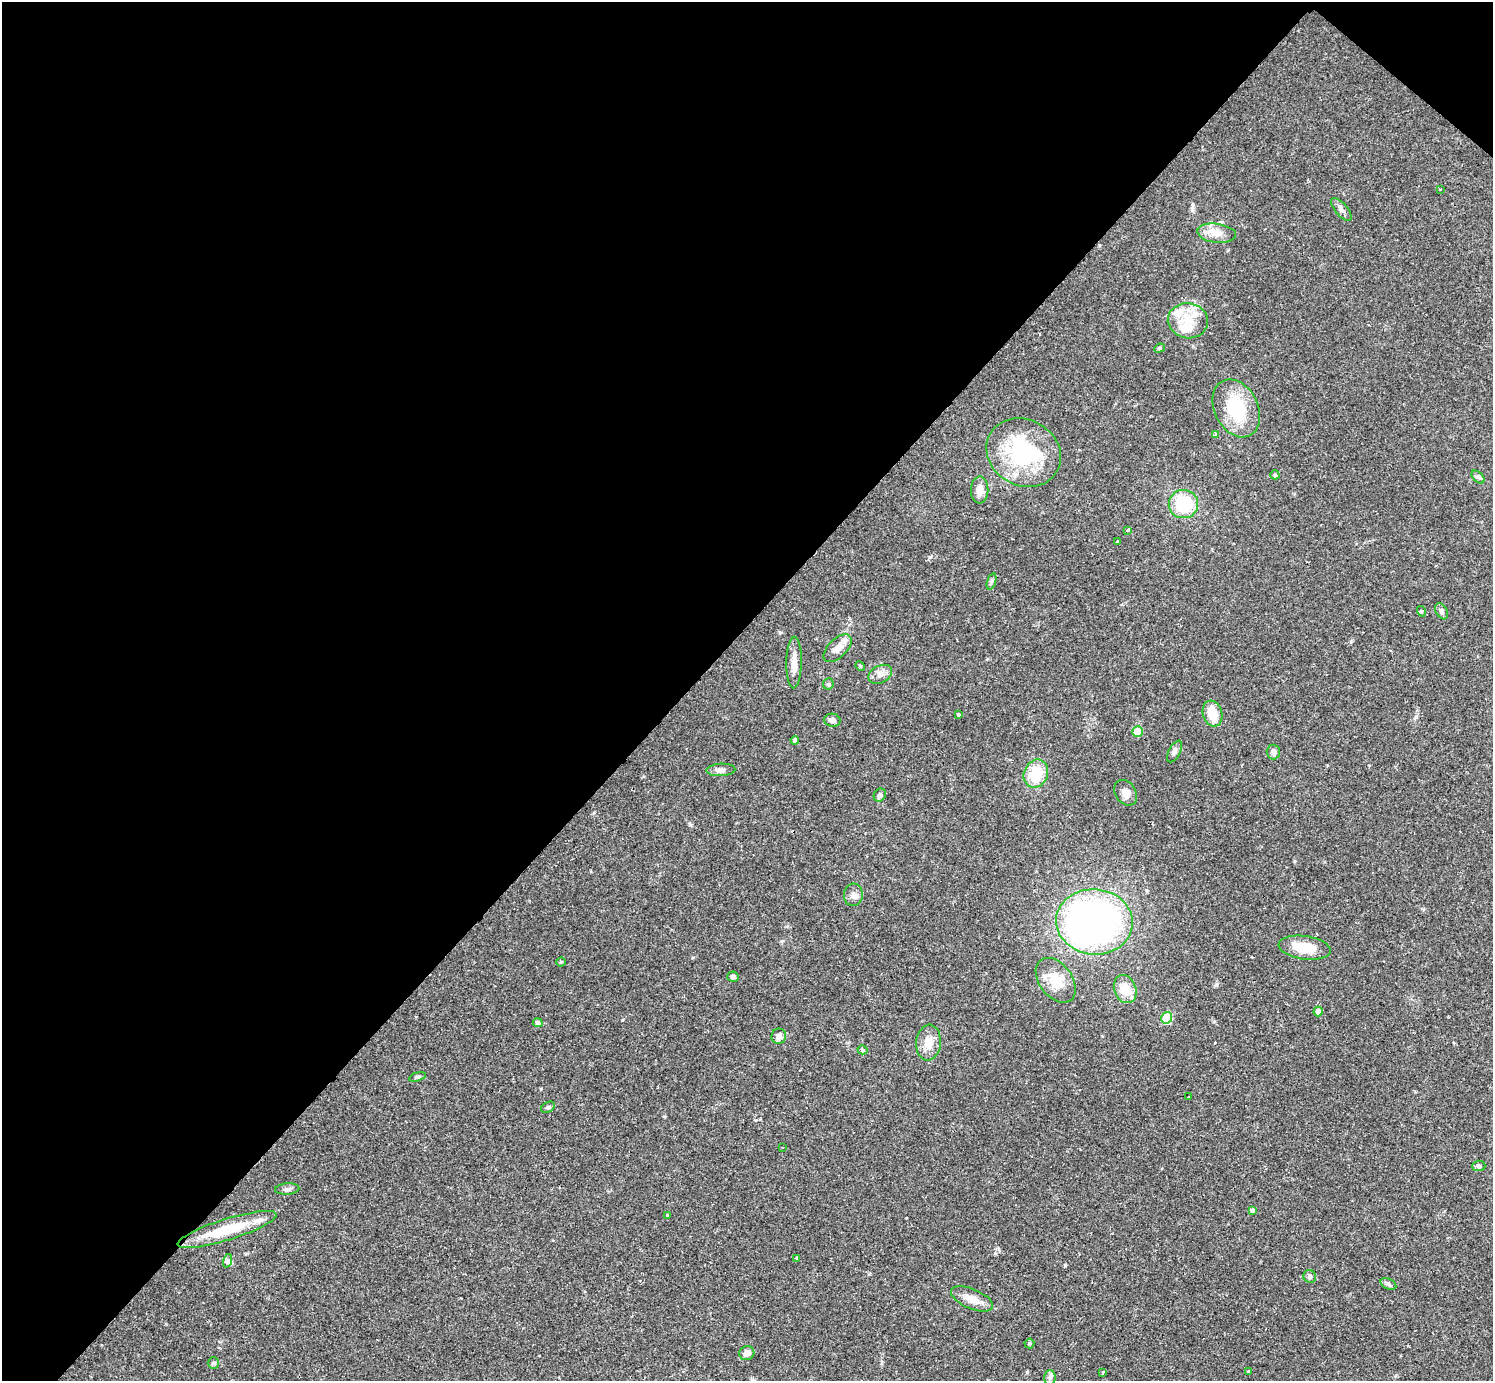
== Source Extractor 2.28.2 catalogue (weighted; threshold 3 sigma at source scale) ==
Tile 2 of 4 x 4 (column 2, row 1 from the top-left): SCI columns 1493-2983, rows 4433-5811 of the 5978 x 5982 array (HDU 1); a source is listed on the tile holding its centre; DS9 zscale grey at full resolution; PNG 1495 x 1383 px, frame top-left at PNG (2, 2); each listed source drawn as its Kron ellipse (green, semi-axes under 4 px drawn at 4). Shown black and unused: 47% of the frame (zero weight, under 2 of 3 exposures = <1% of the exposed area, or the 3 px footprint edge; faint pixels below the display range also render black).
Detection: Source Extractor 2.28.2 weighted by HDU 2 'WHT'; one run over the whole footprint, this tile lists its part. Background 0.061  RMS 0.0054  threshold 0.0243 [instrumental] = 3 sigma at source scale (4.5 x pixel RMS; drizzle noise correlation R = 1.50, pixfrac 1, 0.05/0.05 arcsec/px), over >= 5 px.
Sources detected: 72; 1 inside a brighter object's white glare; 2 cosmic-ray / hot-pixel residue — neither listed nor drawn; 3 inside a brighter listed object's ellipse — not listed separately; the other 66 listed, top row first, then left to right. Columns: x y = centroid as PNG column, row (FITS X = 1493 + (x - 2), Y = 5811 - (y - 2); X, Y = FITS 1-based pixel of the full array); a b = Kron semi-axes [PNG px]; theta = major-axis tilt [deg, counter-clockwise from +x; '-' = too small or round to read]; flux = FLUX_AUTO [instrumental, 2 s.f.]
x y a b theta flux
1440 189 4 2 - 0.44
1341 209 14 6 -50 2.5
1217 233 19 9 -7 5.7
1188 321 20 17 -8 13
1159 348 5 4 - 0.82
1236 408 30 21 -64 28
1215 435 3 3 - 2.3
1024 453 38 33 -30 51
1275 475 4 4 - 0.74
1478 477 8 4 -45 1.2
980 490 13 8 88 4
1183 504 14 14 - 25
1127 530 4 3 - 1.4
1117 541 3 3 - 1.1
992 581 8 3 71 0.99
1421 611 5 3 - 0.5
1442 611 8 5 -61 1.4
838 648 17 9 44 4.8
794 663 26 7 89 5.2
860 666 5 4 - 0.63
880 674 12 8 27 3.2
828 684 5 5 - 0.82
1213 714 13 9 -72 9.6
958 715 3 3 - 1.2
832 720 8 6 -12 2.1
1138 732 5 5 - 12
795 740 4 4 - 1.8
1175 752 12 5 63 1.6
1273 752 7 6 - 1.8
721 770 14 6 3 2.3
1036 774 14 11 68 15
1126 793 14 10 -56 3.8
880 795 7 5 57 1.7
853 895 11 9 84 3.2
1094 922 38 32 -5 210
1305 948 26 11 -8 14
561 962 4 4 - 0.59
733 977 5 5 - 1.1
1056 980 25 16 -53 11
1125 989 14 11 -68 9
1318 1011 5 4 - 2.8
1167 1018 6 5 - 27
538 1023 5 4 - 1.5
779 1036 8 7 - 2.5
929 1043 18 12 85 7.3
862 1050 5 4 - 0.94
417 1077 9 4 16 1.1
1189 1097 3 2 - 0.55
548 1107 7 5 30 0.99
783 1147 2 2 - 0.38
1479 1166 6 5 - 1.2
287 1189 12 5 3 1.6
1252 1210 4 3 - 7.2
668 1215 3 3 - 1.3
227 1229 52 10 17 22
797 1258 4 3 - 0.77
227 1261 7 4 71 1.2
1310 1276 7 6 - 1.4
1388 1284 8 5 -28 1.3
972 1299 22 10 -23 6.1
1029 1343 5 5 - 0.87
747 1353 8 7 - 3.5
214 1363 6 5 - 0.85
1248 1372 4 3 - 3.2
1102 1373 4 3 - 2
1050 1378 7 5 88 1.2
Unlisted compact peaks at least as high as the median listed source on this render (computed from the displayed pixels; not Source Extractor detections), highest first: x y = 1065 1265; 622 1020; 929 557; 995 1253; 1216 985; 690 825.